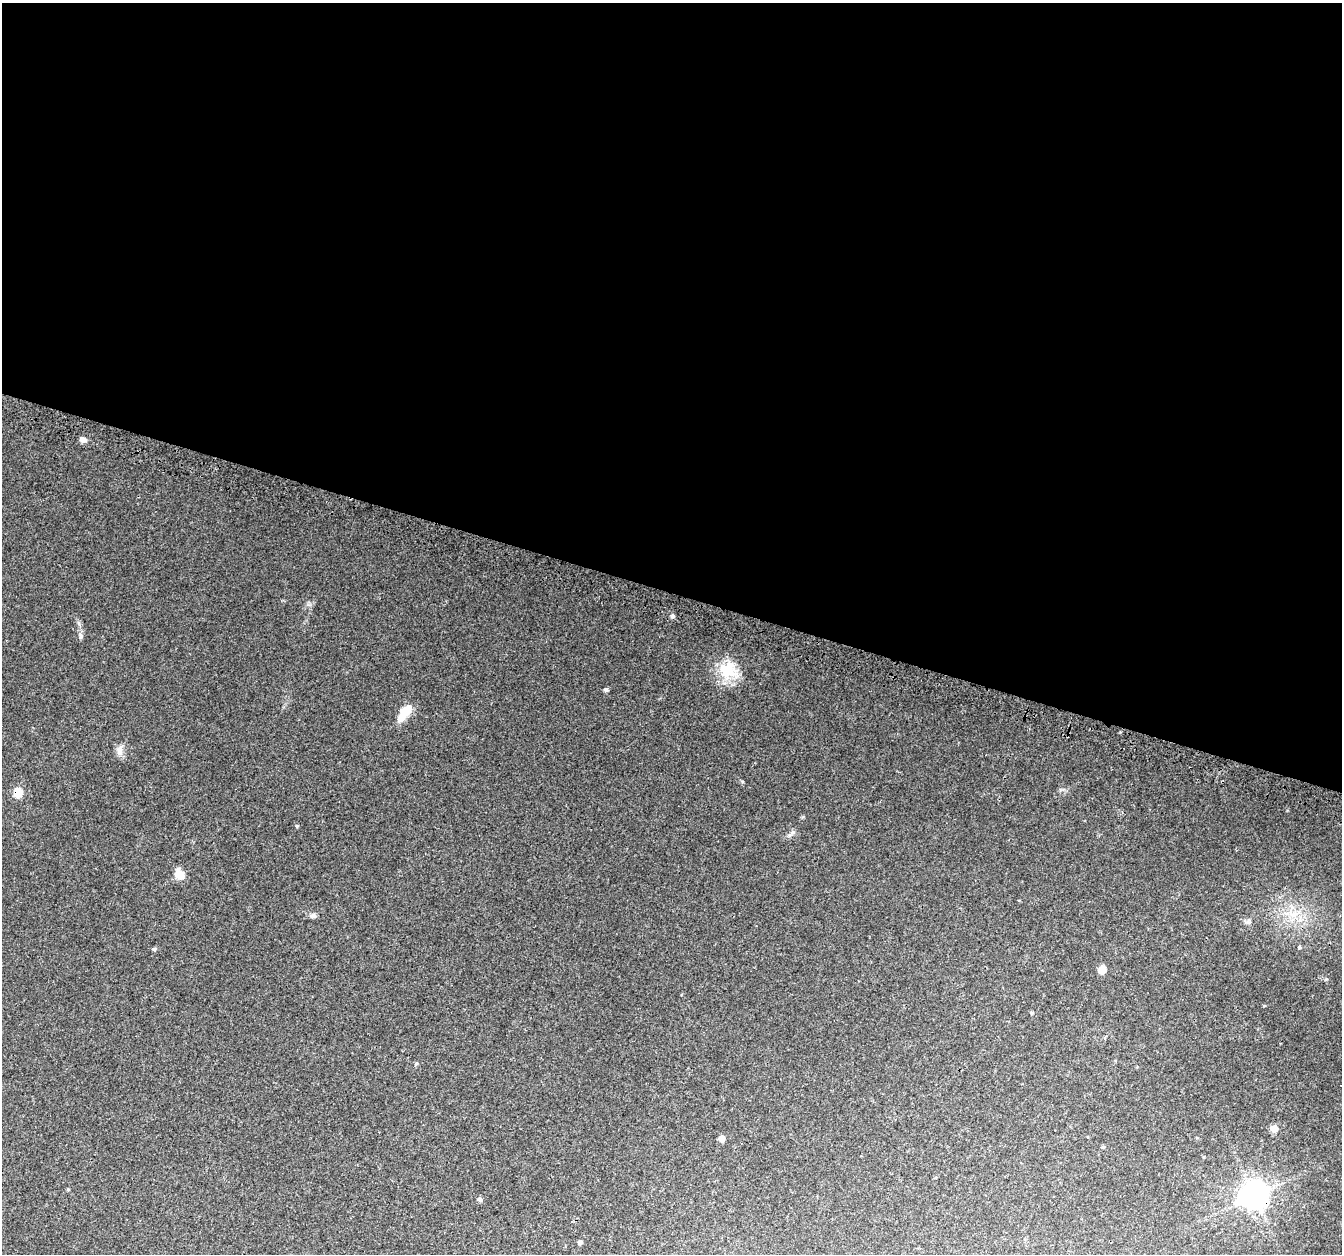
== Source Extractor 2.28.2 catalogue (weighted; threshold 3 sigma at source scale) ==
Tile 3 of 4 x 4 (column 3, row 1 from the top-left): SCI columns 2710-4049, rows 4094-5345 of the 5408 x 5619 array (HDU 1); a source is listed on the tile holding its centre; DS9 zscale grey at full resolution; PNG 1344 x 1256 px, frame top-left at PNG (2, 3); no overlay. Shown black and unused: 47% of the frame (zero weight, under 3 of 4 exposures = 4% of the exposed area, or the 3 px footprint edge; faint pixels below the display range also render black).
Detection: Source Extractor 2.28.2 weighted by HDU 2 'WHT'; one run over the whole footprint, this tile lists its part. Background 0.0279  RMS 0.0034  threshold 0.0155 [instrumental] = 3 sigma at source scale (4.5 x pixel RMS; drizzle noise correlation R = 1.50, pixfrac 1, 0.0396/0.0396 arcsec/px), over >= 5 px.
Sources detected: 22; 1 inside a brighter object's white glare — not listed; the other 21 listed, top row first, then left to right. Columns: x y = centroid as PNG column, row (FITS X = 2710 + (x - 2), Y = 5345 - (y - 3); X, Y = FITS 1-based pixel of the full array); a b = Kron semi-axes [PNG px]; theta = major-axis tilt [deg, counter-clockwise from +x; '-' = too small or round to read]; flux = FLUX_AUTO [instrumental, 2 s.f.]
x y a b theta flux
83 439 8 6 -20 1.6
672 616 6 5 - 0.71
728 670 27 24 -24 11
606 690 5 4 - 0.74
402 716 20 9 70 5
119 751 14 9 -75 2
18 792 6 6 - 9.9
297 826 4 4 - 0.33
179 874 14 11 -39 3.2
1294 914 14 8 16 3.6
313 915 8 7 - 0.98
1299 947 3 3 - 1.5
154 949 5 5 - 0.7
1102 970 6 6 - 5
416 1063 5 5 - 0.45
1274 1128 6 6 - 4.1
722 1139 6 5 - 2.1
1103 1147 5 4 - 0.47
1254 1196 10 9 - 340
480 1199 6 6 - 0.81
580 1242 4 4 - 1.1
Overlapping masked pixels (flux is a lower limit): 2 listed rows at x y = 18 792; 1254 1196
Unlisted compact peaks at least as high as the median listed source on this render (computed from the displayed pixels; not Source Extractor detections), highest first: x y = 81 636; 793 832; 742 781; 79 624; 803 817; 1326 979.